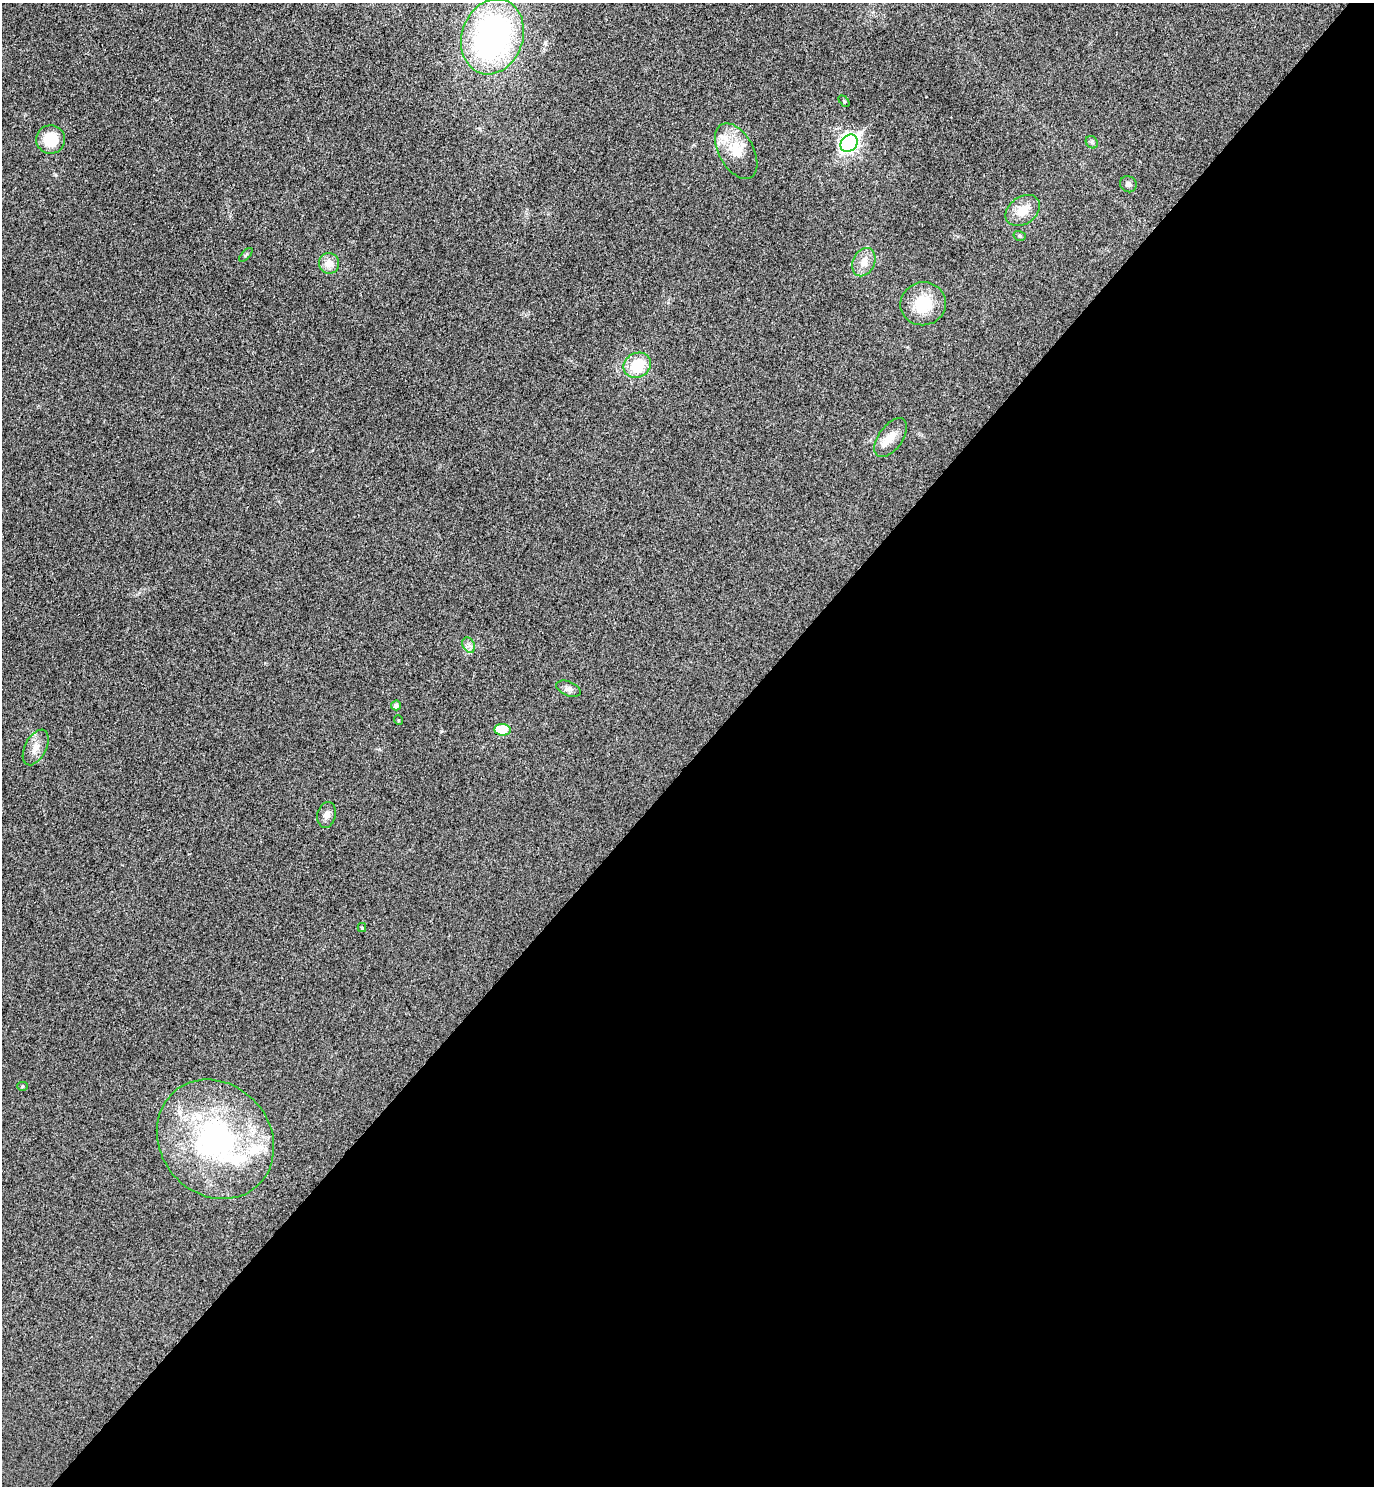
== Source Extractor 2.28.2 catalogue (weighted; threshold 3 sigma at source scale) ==
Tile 12 of 4 x 4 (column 4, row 3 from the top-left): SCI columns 4315-5686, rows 1531-3014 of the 6026 x 6025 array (HDU 1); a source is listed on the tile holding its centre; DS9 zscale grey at full resolution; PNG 1376 x 1488 px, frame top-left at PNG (2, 3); each listed source drawn as its Kron ellipse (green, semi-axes under 4 px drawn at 4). Shown black and unused: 49% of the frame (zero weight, under 3 of 4 exposures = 6% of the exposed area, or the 3 px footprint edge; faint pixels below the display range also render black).
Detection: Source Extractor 2.28.2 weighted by HDU 2 'WHT'; one run over the whole footprint, this tile lists its part. Background 0.0217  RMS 0.0063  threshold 0.0282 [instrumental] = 3 sigma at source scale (4.5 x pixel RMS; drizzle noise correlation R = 1.50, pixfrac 1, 0.05/0.05 arcsec/px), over >= 5 px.
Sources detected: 30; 5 inside a brighter listed object's ellipse — not listed separately; the other 25 listed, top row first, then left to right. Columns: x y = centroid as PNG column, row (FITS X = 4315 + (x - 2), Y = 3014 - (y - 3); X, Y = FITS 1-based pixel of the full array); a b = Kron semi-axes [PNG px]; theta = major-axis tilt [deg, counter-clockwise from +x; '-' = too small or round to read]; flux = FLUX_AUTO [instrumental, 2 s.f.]
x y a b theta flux
492 37 38 30 71 170
844 101 6 4 -46 0.76
51 139 14 14 - 17
1092 142 7 5 -47 1.2
849 143 9 7 48 220
736 151 30 17 -61 17
1128 184 8 8 - 1.9
1023 210 19 13 36 10
1020 236 6 5 - 0.95
246 255 8 3 45 0.85
864 262 15 10 64 7.1
329 263 10 10 - 6.4
923 304 23 21 12 22
637 365 14 12 27 21
891 438 22 12 55 9.3
469 645 8 6 -60 2.3
568 689 13 7 -22 2.7
396 705 5 5 - 2.3
398 720 5 3 - 0.54
502 730 8 6 -5 22
36 747 19 10 63 6.4
327 815 13 9 77 3.8
362 928 4 3 - 0.76
22 1086 5 4 - 0.93
215 1139 63 55 -49 150
Unlisted compact peaks at least as high as the median listed source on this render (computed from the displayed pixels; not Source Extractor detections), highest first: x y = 55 175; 441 731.